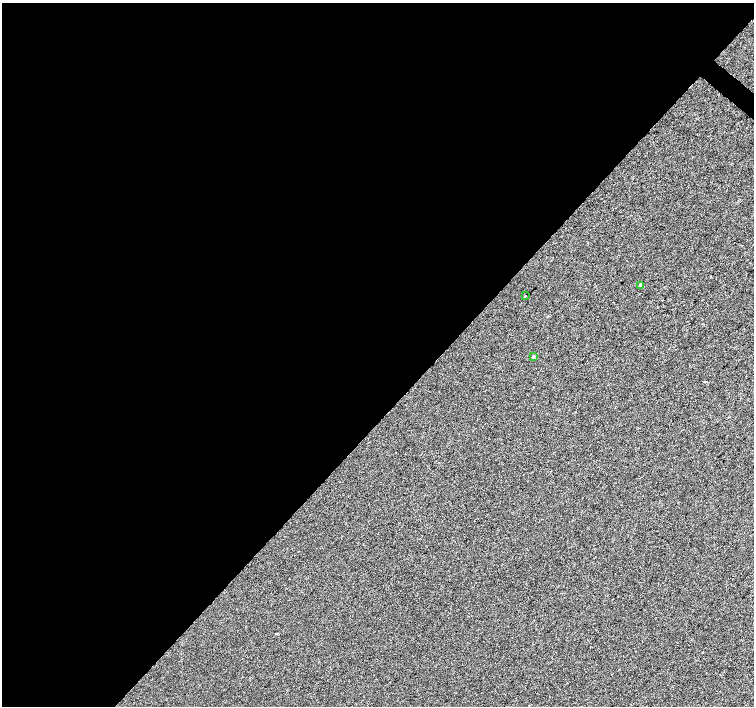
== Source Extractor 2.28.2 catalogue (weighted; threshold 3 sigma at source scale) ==
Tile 5 of 4 x 4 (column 1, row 2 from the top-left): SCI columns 6-1508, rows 3048-4454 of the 6016 x 6029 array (HDU 1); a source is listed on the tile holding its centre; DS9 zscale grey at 2 x 2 block average (1 PNG px = mean of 2 x 2 image px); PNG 756 x 708 px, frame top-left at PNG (2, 3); each listed source drawn as its Kron ellipse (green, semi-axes under 4 px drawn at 4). Shown black and unused: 59% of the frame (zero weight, under 2 of 3 exposures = <1% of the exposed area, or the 3 px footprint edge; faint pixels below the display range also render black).
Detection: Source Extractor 2.28.2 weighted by HDU 2 'WHT'; one run over the whole footprint, this tile lists its part. Background 0.0066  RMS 0.0079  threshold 0.0355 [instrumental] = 3 sigma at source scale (4.5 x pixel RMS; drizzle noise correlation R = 1.50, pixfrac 1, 0.0396/0.0396 arcsec/px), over >= 5 px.
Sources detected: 3; all 3 listed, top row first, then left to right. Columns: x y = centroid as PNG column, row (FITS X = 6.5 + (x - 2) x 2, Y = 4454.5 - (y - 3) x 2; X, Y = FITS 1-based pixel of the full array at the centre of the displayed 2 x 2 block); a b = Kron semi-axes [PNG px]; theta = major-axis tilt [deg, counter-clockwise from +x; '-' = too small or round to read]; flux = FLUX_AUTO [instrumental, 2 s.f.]
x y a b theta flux
641 286 3 3 - 11
525 296 2 2 - 5.9
533 357 4 2 - 1.7